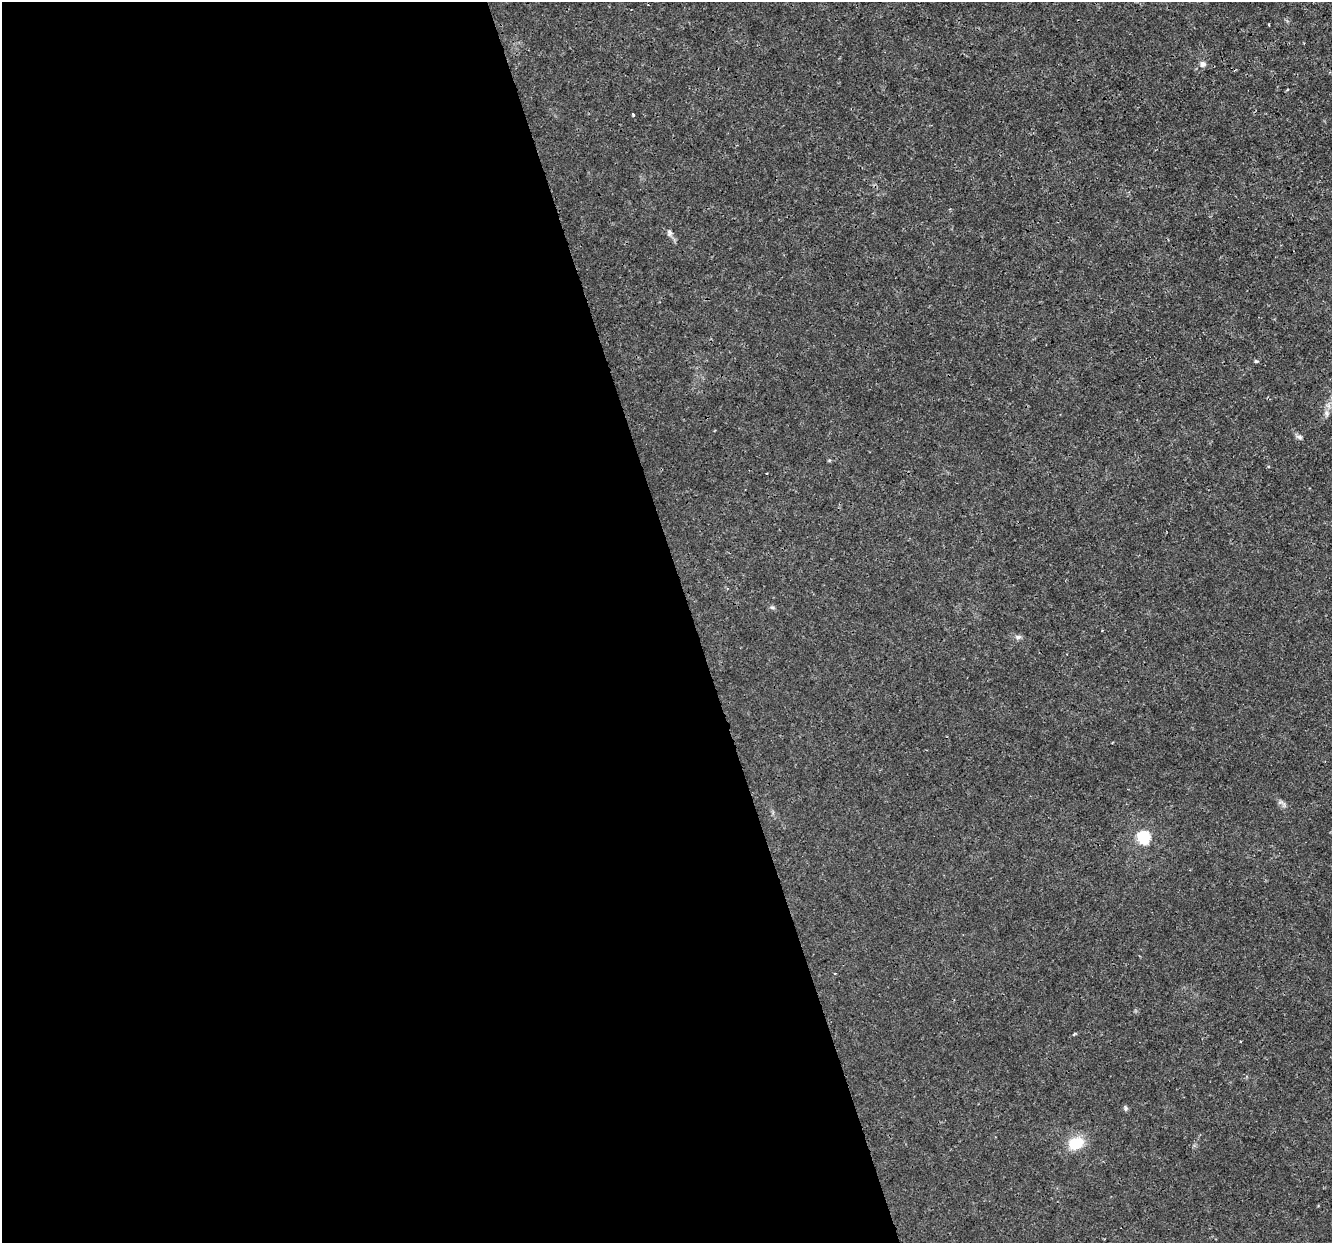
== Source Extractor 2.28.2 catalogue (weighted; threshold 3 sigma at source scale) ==
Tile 9 of 4 x 4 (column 1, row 3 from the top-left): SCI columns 1-1330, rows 1302-2542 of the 5320 x 5137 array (HDU 1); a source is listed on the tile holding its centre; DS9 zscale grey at full resolution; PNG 1334 x 1245 px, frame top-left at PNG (2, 2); no overlay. Shown black and unused: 52% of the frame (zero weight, under 3 of 4 exposures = <1% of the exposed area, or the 3 px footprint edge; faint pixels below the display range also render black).
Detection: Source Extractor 2.28.2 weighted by HDU 2 'WHT'; one run over the whole footprint, this tile lists its part. Background 0.00347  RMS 8.4e-04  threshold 0.00379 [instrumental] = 3 sigma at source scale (4.5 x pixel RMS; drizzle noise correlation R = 1.50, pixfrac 1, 0.0396/0.0396 arcsec/px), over >= 5 px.
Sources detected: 14; all 14 listed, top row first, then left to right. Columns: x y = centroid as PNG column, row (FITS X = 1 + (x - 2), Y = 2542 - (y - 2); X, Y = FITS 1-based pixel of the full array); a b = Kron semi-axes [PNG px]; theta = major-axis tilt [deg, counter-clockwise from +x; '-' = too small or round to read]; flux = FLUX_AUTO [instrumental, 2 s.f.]
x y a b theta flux
1269 25 3 2 - 0.061
1202 64 9 8 - 0.32
633 115 3 3 - 0.26
669 232 9 5 -76 0.24
1256 361 4 3 - 0.18
1327 413 8 6 -70 0.25
1299 437 10 5 -19 0.21
829 460 4 4 - 0.11
772 607 6 4 -1 0.14
1018 637 7 6 - 0.22
1143 837 6 6 - 12
1074 1035 4 4 - 0.1
1126 1108 7 5 85 0.15
1076 1143 18 13 25 2.2